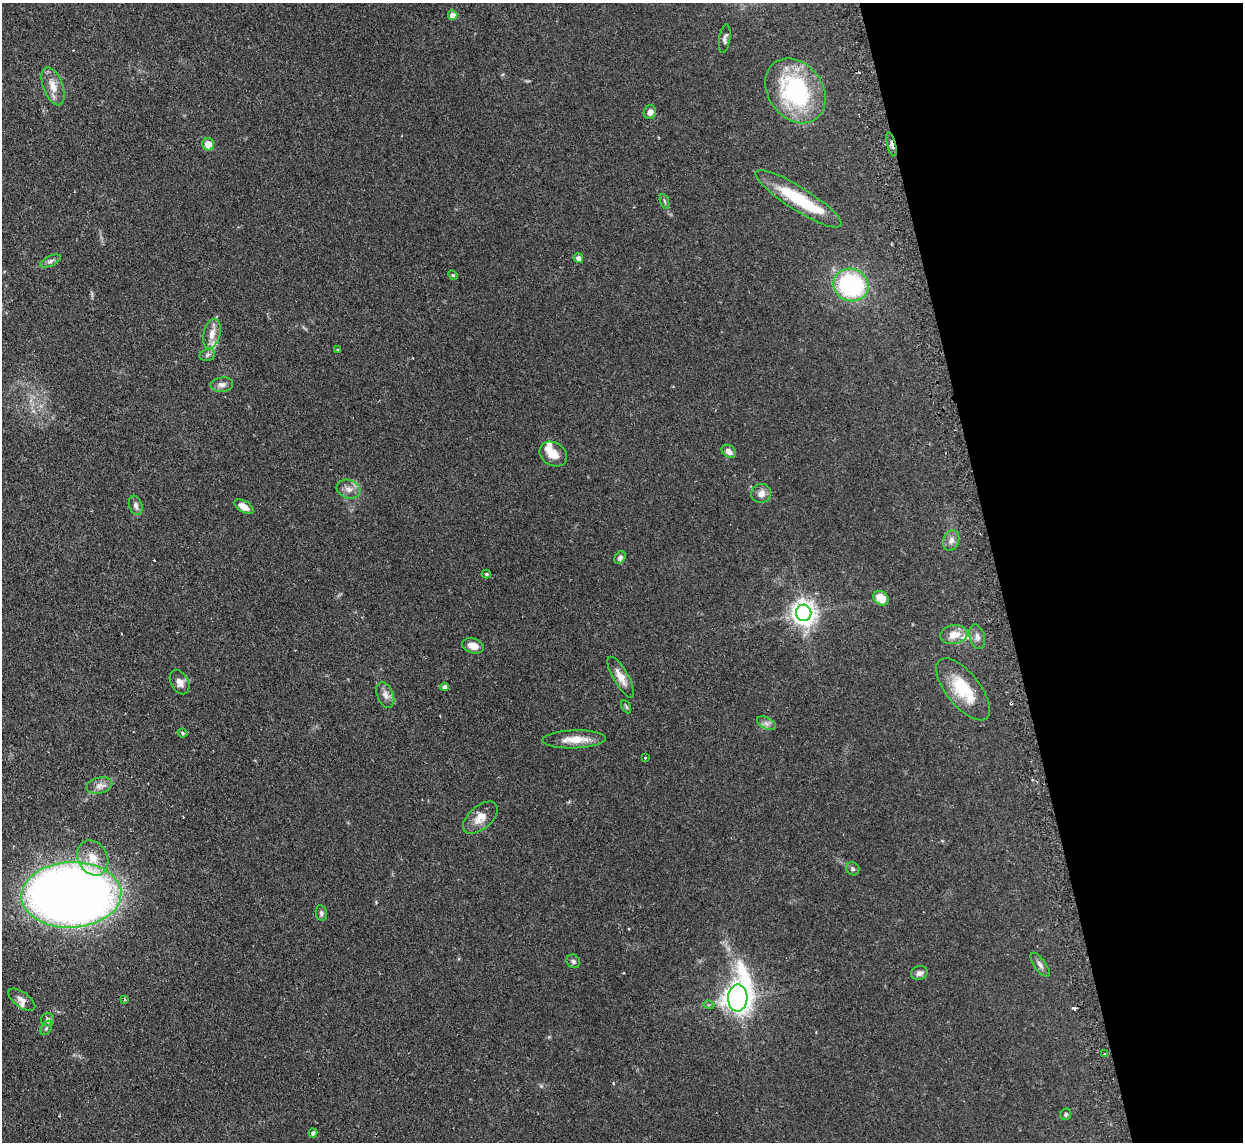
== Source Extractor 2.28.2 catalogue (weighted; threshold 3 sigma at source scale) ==
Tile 12 of 4 x 4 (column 4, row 3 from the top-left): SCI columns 3756-4996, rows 1302-2441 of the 5029 x 5001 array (HDU 1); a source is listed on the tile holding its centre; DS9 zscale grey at full resolution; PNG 1245 x 1144 px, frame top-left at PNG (2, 3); each listed source drawn as its Kron ellipse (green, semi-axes under 4 px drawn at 4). Shown black and unused: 20% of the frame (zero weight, under 2 of 3 exposures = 4% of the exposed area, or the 3 px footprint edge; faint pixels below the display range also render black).
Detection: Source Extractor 2.28.2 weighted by HDU 2 'WHT'; one run over the whole footprint, this tile lists its part. Background 0.095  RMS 0.0059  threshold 0.0263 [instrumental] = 3 sigma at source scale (4.5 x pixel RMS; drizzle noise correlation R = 1.50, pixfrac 1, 0.05/0.05 arcsec/px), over >= 5 px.
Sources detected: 69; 5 cosmic-ray / hot-pixel residue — neither listed nor drawn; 5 inside a brighter listed object's ellipse — not listed separately; the other 59 listed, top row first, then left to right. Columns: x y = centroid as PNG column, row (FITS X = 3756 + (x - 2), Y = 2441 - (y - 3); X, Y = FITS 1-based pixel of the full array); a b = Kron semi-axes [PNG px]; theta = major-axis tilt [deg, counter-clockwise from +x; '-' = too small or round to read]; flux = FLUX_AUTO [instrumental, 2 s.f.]
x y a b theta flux
453 15 5 4 - 4.4
725 39 14 5 81 1.9
53 86 20 9 -70 6.7
795 91 35 27 -53 67
650 112 7 6 - 2.7
208 144 6 6 - 6.1
891 145 12 4 -76 2.3
798 199 50 11 -32 31
664 201 8 3 -71 0.94
578 258 5 5 - 2.3
51 261 11 5 24 1.7
453 275 5 4 - 0.72
851 285 18 16 -18 68
212 334 15 8 76 5.1
338 350 4 3 - 0.62
207 355 8 5 18 1.3
222 385 11 7 6 2.6
729 451 8 6 -38 2.7
553 454 15 11 -32 6.3
349 489 12 9 -17 3.9
761 493 10 9 - 3.6
136 505 10 6 -73 2.1
244 507 11 5 -31 4.8
951 540 10 7 69 3
620 558 7 5 55 1.7
486 574 5 3 - 0.84
881 598 8 6 -39 8.3
804 613 8 7 - 470
954 635 13 9 8 6.9
977 637 12 7 -74 2.7
473 646 11 7 -16 4.8
621 677 23 7 -60 6.2
180 682 13 9 -61 3.8
445 687 4 4 - 2.3
963 689 37 16 -51 23
385 695 13 8 -68 3.4
626 707 7 4 -64 0.88
766 723 10 5 -26 2
183 733 5 3 - 0.86
574 739 32 9 2 9.4
645 758 3 2 - 0.5
99 785 13 8 14 3.7
480 818 20 11 41 7.3
93 858 18 14 -61 9.9
853 869 7 6 - 1.4
71 895 50 33 3 630
321 913 8 5 -81 1.3
573 961 7 6 - 1.3
1040 965 14 6 -54 2.1
919 973 8 7 - 2.1
738 998 13 9 89 720
22 1000 16 7 -36 3.3
124 1000 3 3 - 0.84
709 1005 5 3 - 0.71
48 1020 6 6 - 1.7
46 1028 8 5 60 1.1
1105 1054 4 3 - 1.1
1066 1114 6 5 - 1.2
313 1133 4 4 - 1.4
Overlapping masked pixels (flux is a lower limit): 1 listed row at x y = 891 145